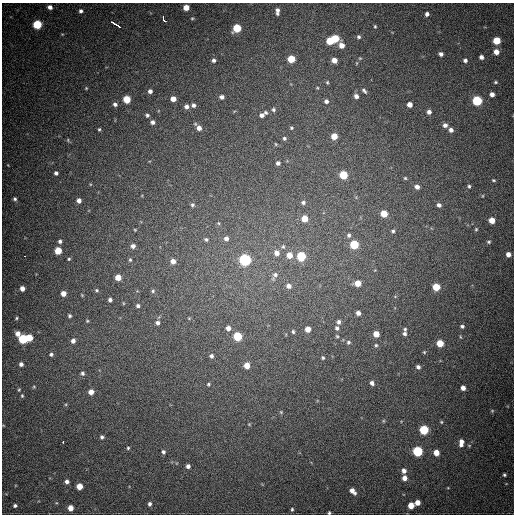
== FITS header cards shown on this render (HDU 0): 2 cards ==
NAXIS1  =                  512
NAXIS2  =                  512

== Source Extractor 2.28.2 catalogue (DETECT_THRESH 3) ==
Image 512 x 512 px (HDU 0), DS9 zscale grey, 1 PNG px = 1 image px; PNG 516 x 516 px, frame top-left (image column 1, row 512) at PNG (2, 3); no overlay
Background 719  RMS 20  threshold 61.1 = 3 sigma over >= 5 px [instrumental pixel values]
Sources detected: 174; all 174 listed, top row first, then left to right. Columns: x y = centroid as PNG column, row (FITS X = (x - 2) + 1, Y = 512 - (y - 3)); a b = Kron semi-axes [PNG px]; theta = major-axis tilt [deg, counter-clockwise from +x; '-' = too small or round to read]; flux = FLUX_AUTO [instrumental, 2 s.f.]
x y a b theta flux
50 7 5 4 - 5900
186 7 5 4 - 16000
81 11 5 5 - 3600
277 11 8 4 -87 5900
427 14 4 4 - 4700
192 18 4 4 - 1500
163 19 6 3 -67 17000
37 24 5 5 - 77000
116 25 10 3 -31 20000
375 26 4 3 - 1500
237 28 5 5 - 53000
62 34 5 3 - 1100
359 37 5 4 - 2600
335 38 5 5 - 43000
330 41 5 5 - 32000
497 41 5 5 - 40000
342 45 6 5 - 12000
496 52 5 5 - 11000
441 54 4 4 - 4500
481 57 4 4 - 5500
291 59 5 5 - 33000
214 60 5 5 - 3900
334 60 5 4 - 11000
465 60 5 5 - 4100
327 82 5 4 - 1600
495 82 5 4 - 1800
86 88 4 3 - 1300
150 91 5 4 - 4900
364 91 7 3 -46 2700
492 94 4 4 - 7300
356 96 4 4 - 6500
222 97 4 4 - 5100
127 99 5 5 - 35000
173 99 5 4 - 11000
326 101 5 4 - 5100
477 101 5 5 - 110000
115 104 5 5 - 4200
409 104 4 4 - 8500
193 105 5 5 - 4200
186 107 5 5 - 5600
273 110 5 5 - 2900
429 112 4 4 - 5500
266 113 6 4 -37 2500
147 115 5 5 - 2700
262 115 5 4 - 4900
152 122 5 5 - 4700
445 125 5 5 - 5400
199 128 6 5 - 7600
291 128 5 4 - 1900
99 129 4 4 - 1800
451 130 5 4 - 5500
334 136 5 5 - 19000
284 138 5 5 - 2700
68 140 6 3 -73 1400
276 144 4 4 - 1400
278 163 4 4 - 4000
56 173 4 4 - 3700
343 175 5 5 - 55000
405 178 4 4 - 1700
493 180 5 3 - 1700
469 186 5 4 - 2000
417 187 5 5 - 6300
483 196 4 3 - 1100
15 199 5 5 - 2800
79 200 4 4 - 6400
303 202 6 5 - 3600
192 205 6 6 - 2800
439 205 5 5 - 4400
384 214 5 5 - 24000
305 219 5 5 - 19000
492 220 5 5 - 17000
218 223 5 5 - 1900
476 229 5 4 - 1700
135 230 4 4 - 1100
393 231 5 5 - 2500
349 235 6 5 - 3300
226 238 6 6 - 6000
206 239 6 6 - 2900
60 241 5 5 - 3400
489 242 5 5 - 2200
354 244 5 5 - 69000
133 246 5 5 - 5600
283 247 7 5 76 2900
58 251 5 5 - 27000
277 253 6 6 - 9200
508 254 4 4 - 8100
289 255 6 6 - 15000
24 256 3 2 - 2200
301 256 5 5 - 78000
69 259 4 3 - 1700
130 260 5 4 - 2000
245 260 6 6 - 220000
173 261 6 5 - 8200
275 275 9 7 42 5900
118 277 5 5 - 17000
358 283 5 5 - 17000
289 286 7 6 - 6300
436 287 5 5 - 34000
22 288 4 4 - 8000
96 290 5 4 - 2100
153 291 6 5 - 2400
63 293 5 5 - 9500
82 295 5 3 - 1200
110 300 4 4 - 3600
123 303 5 3 - 1100
138 306 5 4 - 3000
358 313 4 4 - 5700
69 316 5 4 - 2500
16 318 6 4 30 1900
189 318 6 4 18 1400
87 321 4 4 - 1400
338 322 5 5 - 3800
158 323 5 5 - 4600
462 326 4 4 - 2800
228 328 5 5 - 6600
337 328 6 5 - 3400
308 329 5 5 - 13000
405 329 4 4 - 1900
293 332 4 3 - 2100
18 333 7 5 -53 10000
405 333 6 5 - 3400
376 334 5 5 - 17000
237 336 5 5 - 66000
337 336 5 4 - 1700
461 337 5 3 - 1200
29 338 5 4 - 25000
23 339 5 5 - 87000
73 341 5 5 - 5700
348 342 6 5 - 3000
440 343 5 5 - 28000
376 345 5 5 - 2600
424 352 4 4 - 1600
51 354 6 6 - 3400
211 356 5 5 - 3800
323 358 4 4 - 1800
21 364 6 6 - 5100
247 365 5 5 - 15000
418 367 5 5 - 4100
82 373 5 5 - 3400
372 383 5 4 - 5200
208 384 4 4 - 1900
34 387 5 4 - 1500
463 388 4 4 - 7800
19 390 5 4 - 1700
91 392 5 5 - 10000
22 396 5 4 - 1900
492 411 5 5 - 1600
281 412 5 4 - 1400
383 421 5 5 - 1700
441 422 5 4 - 1700
249 424 5 3 - 1200
424 430 5 5 - 79000
102 437 5 5 - 3300
63 442 3 2 - 3600
461 443 9 5 84 9200
128 448 4 4 - 1600
418 451 5 5 - 120000
163 452 4 4 - 3000
436 453 5 5 - 15000
188 466 4 4 - 4500
404 471 5 5 - 6300
504 475 4 4 - 2200
404 478 5 4 - 8800
67 482 4 4 - 4700
79 486 5 5 - 18000
448 488 4 2 - 920
353 491 7 4 -45 8200
417 502 5 4 - 10000
150 504 5 4 - 3500
411 505 5 5 - 20000
15 506 5 4 - 3100
70 508 5 4 - 12000
292 509 5 4 - 2000
329 513 3 3 - 1900
At the frame edge (FLAGS 8, measured only in part): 1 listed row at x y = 329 513